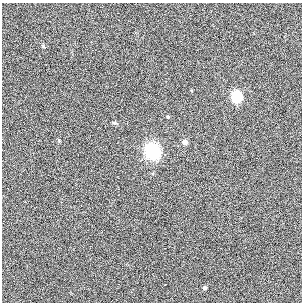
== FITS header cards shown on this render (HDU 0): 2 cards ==
NAXIS1  =                  300
NAXIS2  =                  300

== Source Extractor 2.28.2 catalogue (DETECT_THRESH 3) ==
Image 300 x 300 px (HDU 0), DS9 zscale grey, 1 PNG px = 1 image px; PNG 304 x 304 px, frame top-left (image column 1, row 300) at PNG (2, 3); no overlay
Background 0.0015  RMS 0.028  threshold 0.0836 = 3 sigma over >= 5 px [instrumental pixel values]
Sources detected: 6; all 6 listed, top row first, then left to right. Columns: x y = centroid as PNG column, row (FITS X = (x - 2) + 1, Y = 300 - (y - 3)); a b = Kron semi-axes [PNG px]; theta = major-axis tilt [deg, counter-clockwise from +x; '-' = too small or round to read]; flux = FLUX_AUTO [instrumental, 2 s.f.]
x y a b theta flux
237 96 6 5 - 250
167 117 4 3 - 2.1
115 123 6 3 -18 2.3
185 142 4 4 - 12
153 151 15 13 -55 82
204 287 3 3 - 3.7